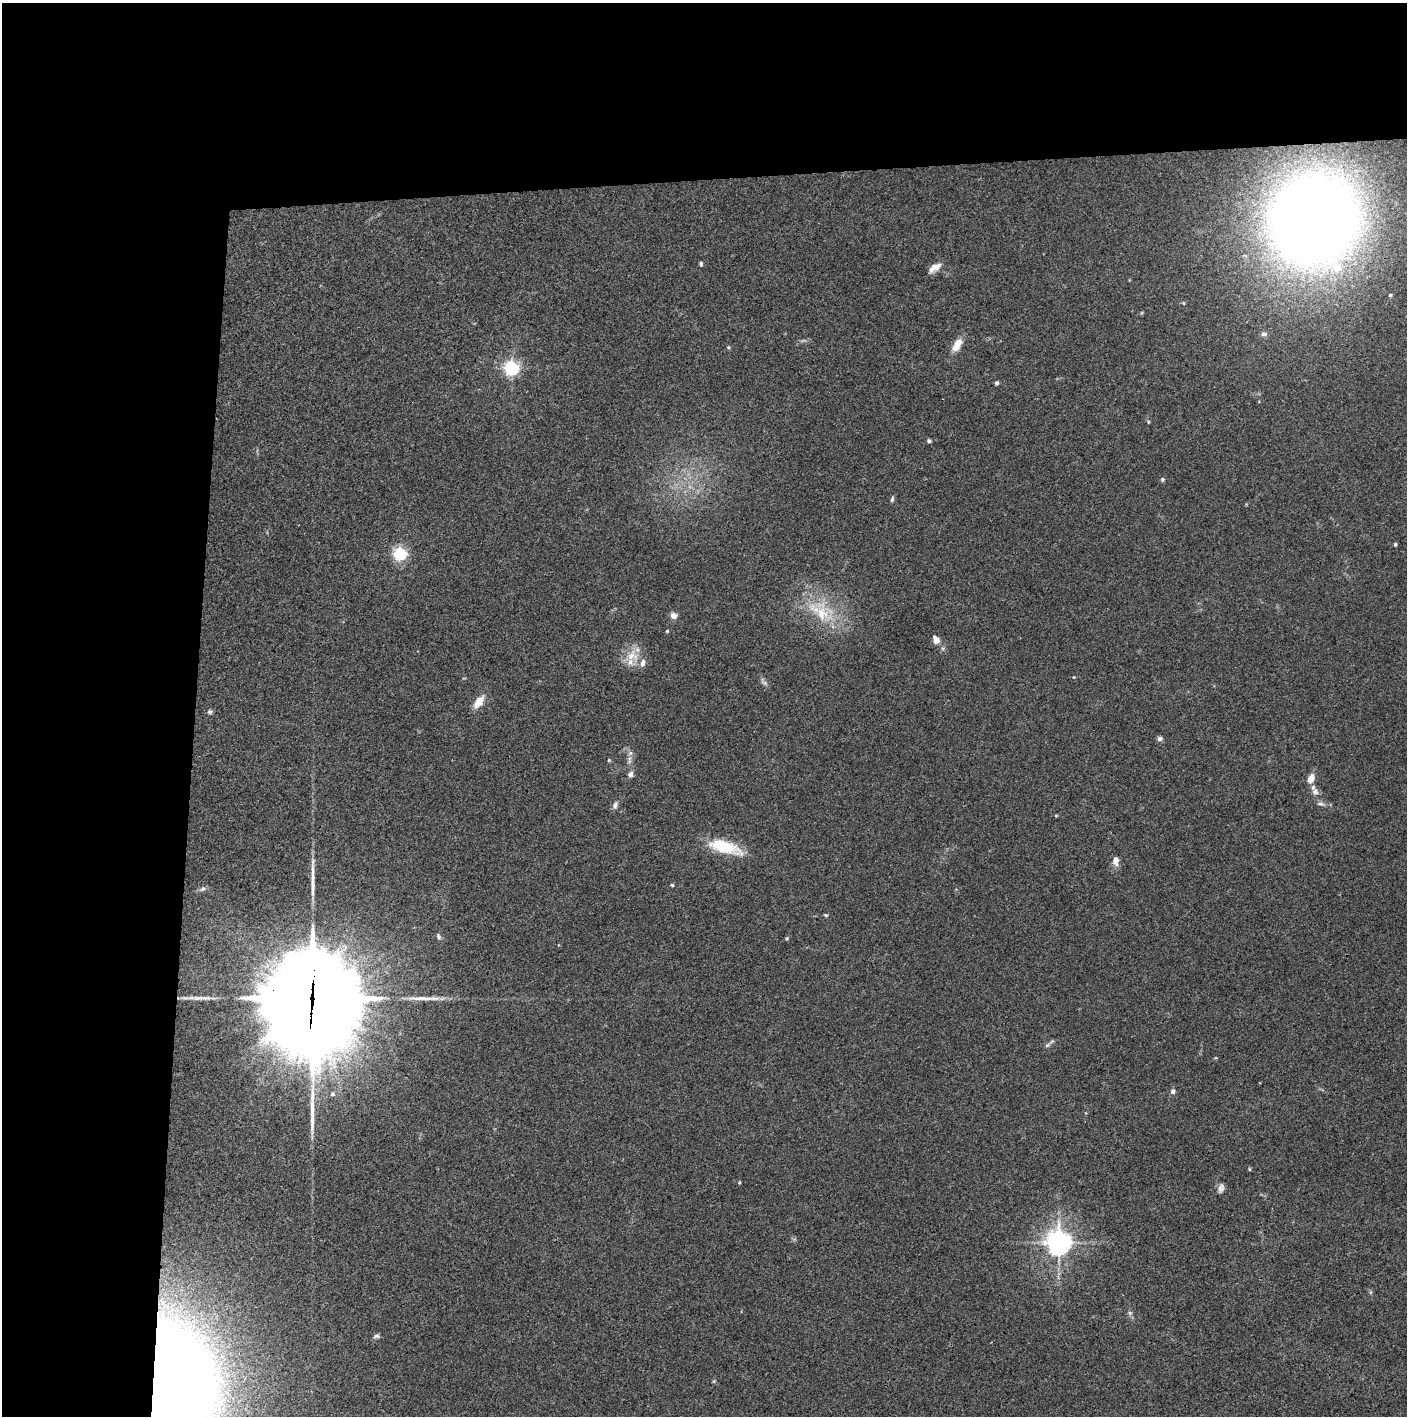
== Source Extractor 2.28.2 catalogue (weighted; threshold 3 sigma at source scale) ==
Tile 1 of 3 x 3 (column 1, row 1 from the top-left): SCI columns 1-1405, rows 2830-4243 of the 4221 x 4245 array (HDU 1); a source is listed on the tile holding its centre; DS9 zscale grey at full resolution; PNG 1409 x 1418 px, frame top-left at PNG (2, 3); no overlay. Shown black and unused: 24% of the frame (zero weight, under 3 of 4 exposures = <1% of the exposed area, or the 3 px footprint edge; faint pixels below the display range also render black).
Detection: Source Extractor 2.28.2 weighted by HDU 2 'WHT'; one run over the whole footprint, this tile lists its part. Background 0.0339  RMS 0.0046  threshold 0.0208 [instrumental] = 3 sigma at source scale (4.5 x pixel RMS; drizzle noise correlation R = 1.50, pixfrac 1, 0.05/0.05 arcsec/px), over >= 5 px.
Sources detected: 58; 3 long thin detections or spike segments (spike, bleed or trail) — not listed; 3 inside a brighter listed object's ellipse — not listed separately; the other 52 listed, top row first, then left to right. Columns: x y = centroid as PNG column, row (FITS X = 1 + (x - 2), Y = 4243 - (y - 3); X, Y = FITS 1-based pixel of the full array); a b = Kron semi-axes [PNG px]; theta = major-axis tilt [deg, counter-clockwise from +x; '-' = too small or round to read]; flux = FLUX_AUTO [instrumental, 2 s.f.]
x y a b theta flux
1314 220 88 81 76 560
701 264 6 4 89 0.8
934 267 16 8 34 4.1
1390 295 5 4 - 0.7
1264 334 8 6 3 1.5
803 340 10 3 11 0.92
957 345 17 8 60 6.4
728 347 5 4 - 0.61
511 368 6 6 - 130
997 383 4 4 - 1.1
1148 422 4 4 - 0.48
929 441 5 4 - 0.85
1162 479 5 5 - 0.83
892 499 8 4 75 0.89
1395 544 4 4 - 0.76
400 554 6 5 - 94
822 613 44 23 -50 24
673 615 8 7 - 2.5
667 631 4 4 - 0.48
936 640 5 4 - 8.1
632 656 20 18 -53 8.9
1074 677 4 4 - 0.42
764 682 14 5 -47 1.5
479 702 15 8 54 6.3
210 711 6 6 - 0.96
1160 739 7 6 - 1.4
609 760 4 4 - 0.5
629 760 14 6 86 2.5
630 774 8 7 - 1.8
1311 779 10 7 69 4
1315 792 9 8 - 2.1
1320 804 12 5 -9 1.6
615 805 11 6 73 1.6
1056 816 5 3 - 0.43
725 847 41 14 -16 18
1116 860 8 6 87 4
672 885 4 4 - 0.58
203 889 9 7 26 1.4
826 915 6 4 -20 0.61
438 936 9 5 -70 1.2
787 938 5 4 - 0.55
312 998 41 31 84 11000
1047 1045 8 5 36 1.1
1173 1091 5 4 - 2.2
332 1094 6 5 - 1.2
1249 1169 5 3 - 0.47
739 1182 4 3 - 0.47
1221 1188 13 7 75 2.1
1058 1242 8 7 - 500
376 1336 10 5 0 1
714 1381 6 4 71 0.51
171 1387 74 47 87 1300
Overlapping masked pixels (flux is a lower limit): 2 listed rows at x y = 312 998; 171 1387
Isophote crosses this tile's border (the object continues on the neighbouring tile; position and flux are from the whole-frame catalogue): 1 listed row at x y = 171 1387